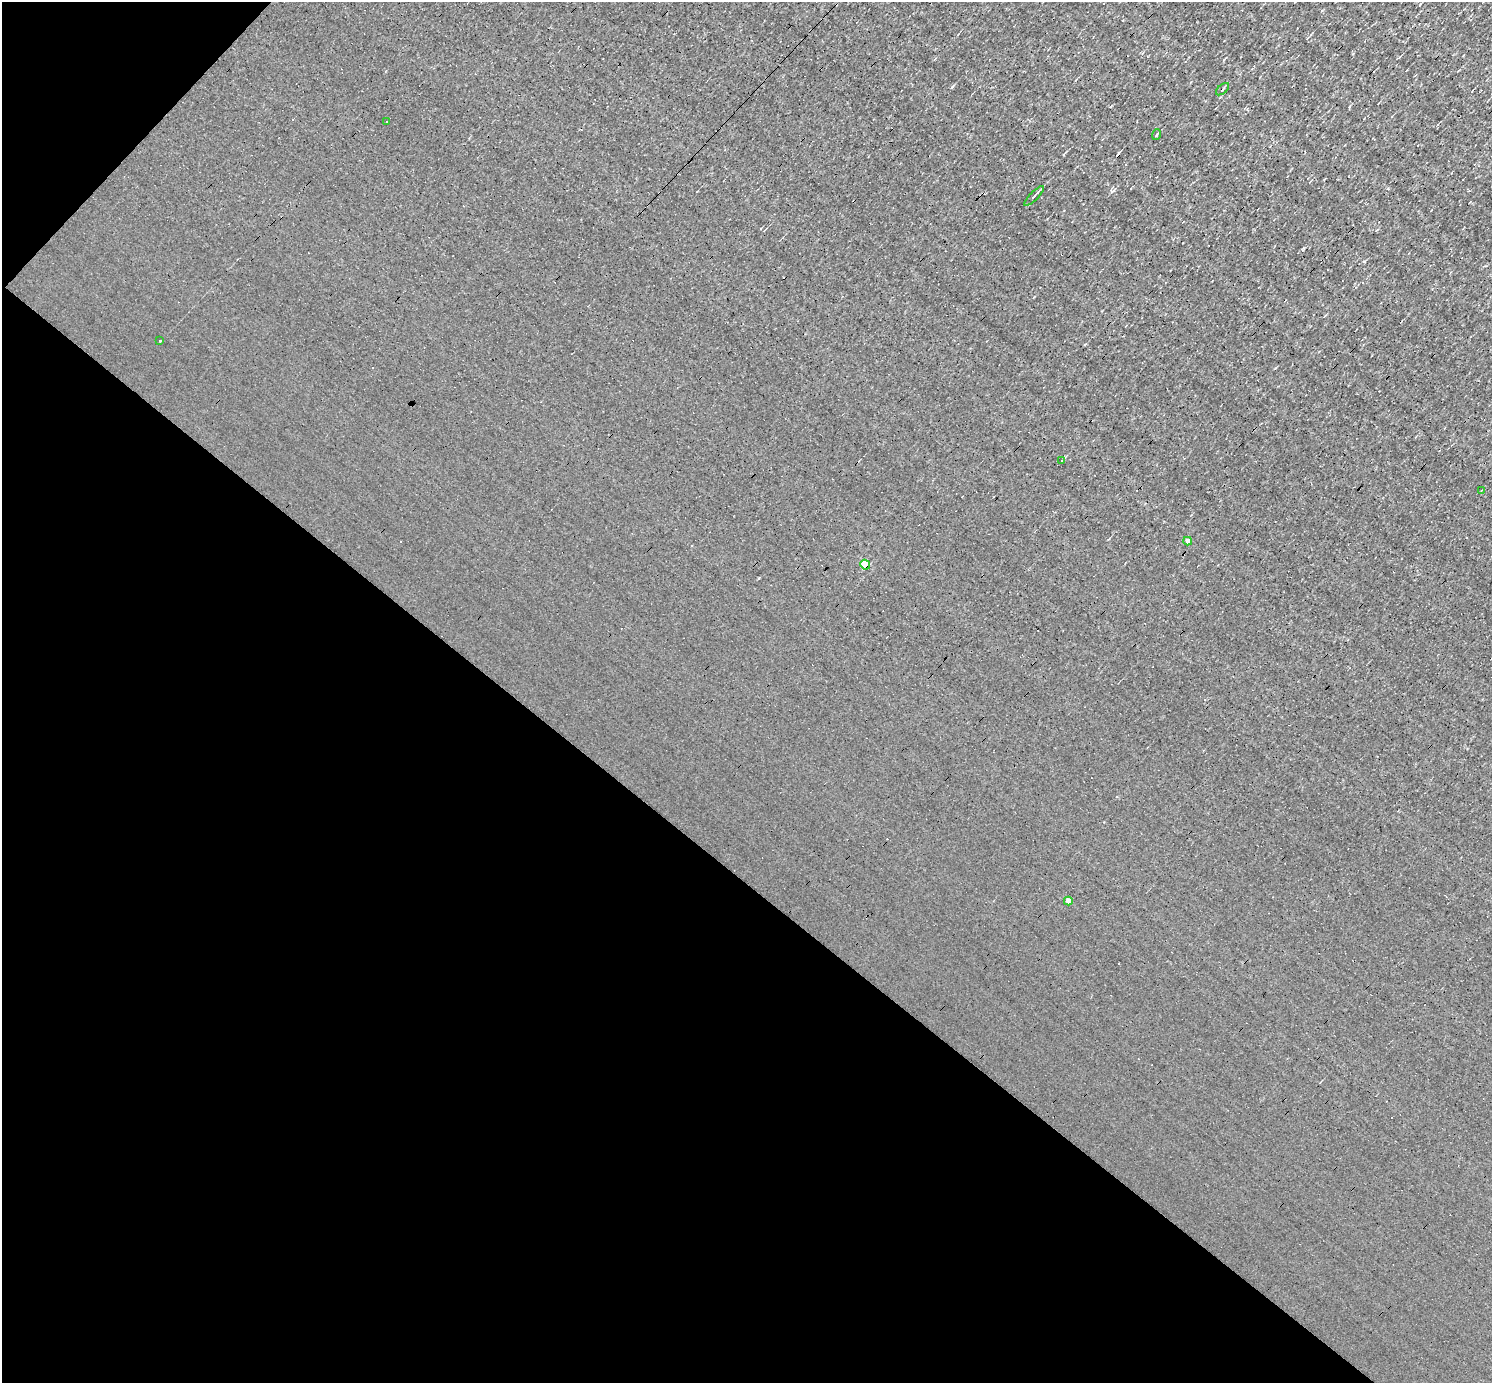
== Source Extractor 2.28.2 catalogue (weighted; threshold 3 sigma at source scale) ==
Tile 9 of 4 x 4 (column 1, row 3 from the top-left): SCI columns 1-1490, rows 1675-3055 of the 5962 x 5967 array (HDU 1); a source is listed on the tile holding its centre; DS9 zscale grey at full resolution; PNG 1494 x 1385 px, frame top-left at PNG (2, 2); each listed source drawn as its Kron ellipse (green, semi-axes under 4 px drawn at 4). Shown black and unused: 38% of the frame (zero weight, under 3 of 4 exposures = <1% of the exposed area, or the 3 px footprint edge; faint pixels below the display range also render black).
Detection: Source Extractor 2.28.2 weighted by HDU 2 'WHT'; one run over the whole footprint, this tile lists its part. Background 8.55e-04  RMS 0.047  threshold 0.212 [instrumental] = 3 sigma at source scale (4.5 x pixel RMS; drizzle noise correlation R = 1.50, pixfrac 1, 0.05/0.05 arcsec/px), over >= 5 px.
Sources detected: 15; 5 cosmic-ray / hot-pixel residue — neither listed nor drawn; the other 10 listed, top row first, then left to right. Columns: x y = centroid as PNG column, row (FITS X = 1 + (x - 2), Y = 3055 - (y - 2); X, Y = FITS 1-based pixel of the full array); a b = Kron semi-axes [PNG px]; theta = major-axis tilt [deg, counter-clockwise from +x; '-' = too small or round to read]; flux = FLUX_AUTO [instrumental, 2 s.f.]
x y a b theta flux
1223 89 8 2 42 4.6
387 122 3 3 - 21
1156 135 5 3 - 4.7
1034 196 13 2 45 9.8
160 341 3 2 - 5.2
1062 460 3 3 - 85
1481 491 3 3 - 3.9
1188 541 4 4 - 33
865 565 5 4 - 160
1068 901 4 4 - 31
Overlapping masked pixels (flux is a lower limit): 1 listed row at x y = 865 565
Unlisted compact peaks at least as high as the median listed source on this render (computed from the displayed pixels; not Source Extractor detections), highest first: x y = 1364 261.